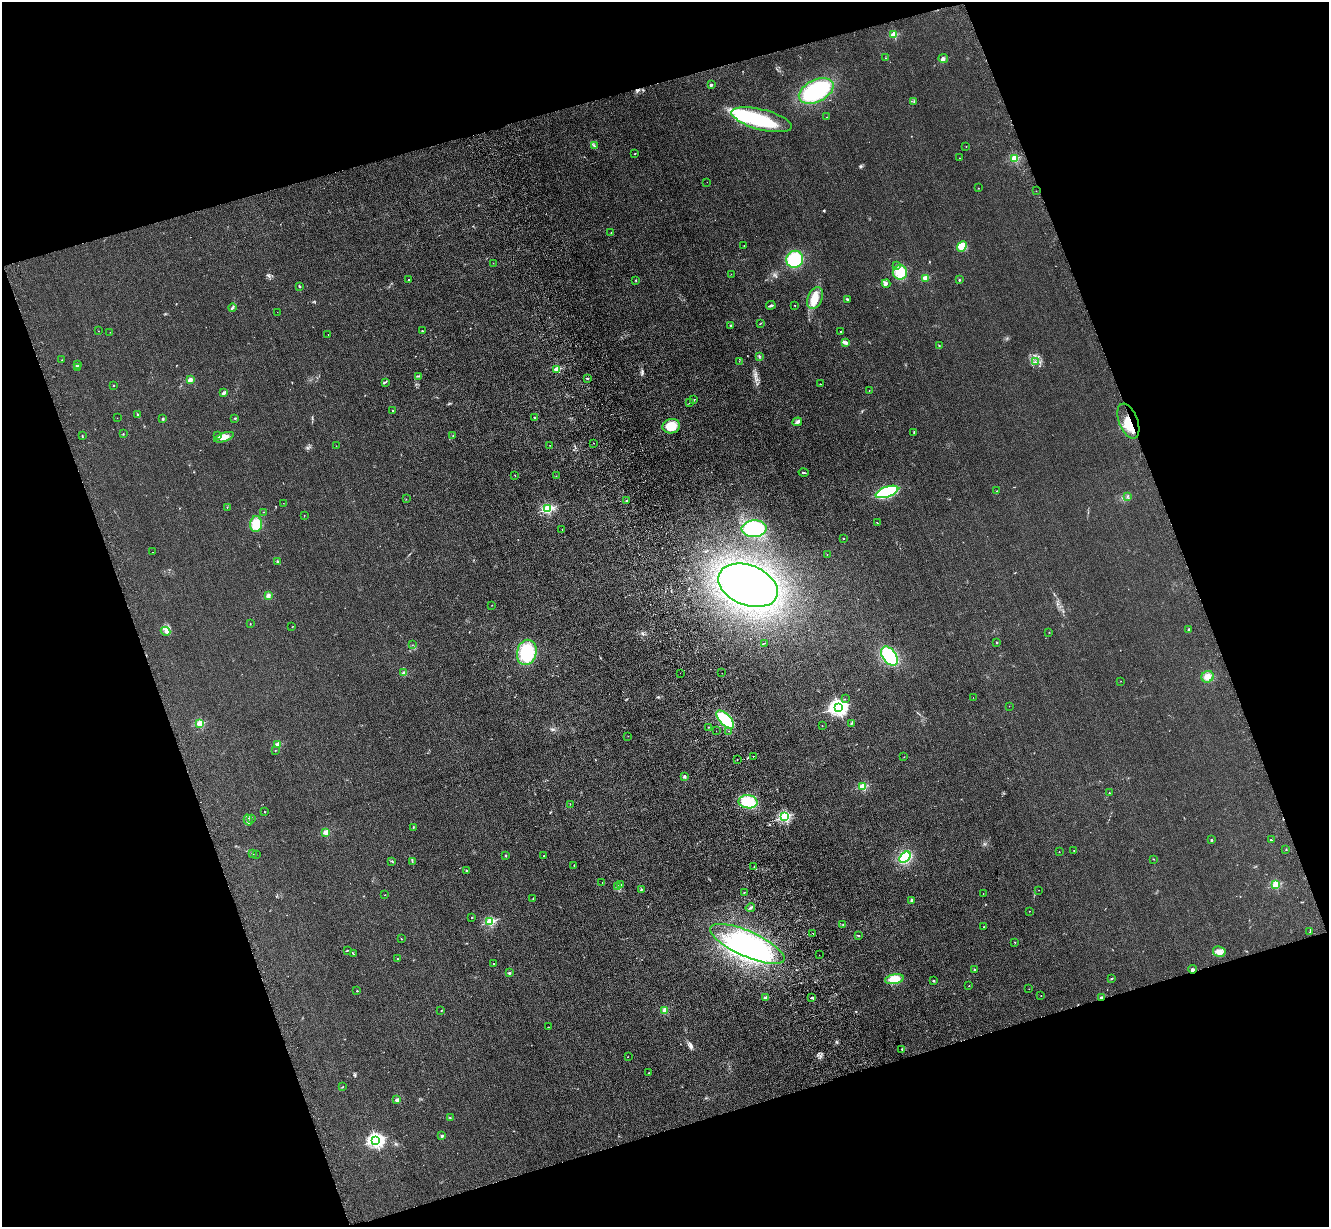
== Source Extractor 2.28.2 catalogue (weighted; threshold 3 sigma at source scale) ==
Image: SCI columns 116-5421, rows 198-5097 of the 5535 x 5417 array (HDU 1 of 3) = the unmasked area's bounding box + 8 px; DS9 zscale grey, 4 x 4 block average (1 PNG px = mean of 4 x 4 image px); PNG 1331 x 1229 px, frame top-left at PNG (2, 2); each listed source drawn as its Kron ellipse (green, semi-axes under 4 px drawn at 4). Shown black and unused: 38% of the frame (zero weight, under 3 of 4 exposures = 6% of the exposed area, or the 3 px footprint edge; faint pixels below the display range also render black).
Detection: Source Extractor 2.28.2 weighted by HDU 2 'WHT'. Background 0.0347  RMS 0.0061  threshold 0.0274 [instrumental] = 3 sigma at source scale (4.5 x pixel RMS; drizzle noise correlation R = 1.50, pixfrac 1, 0.05/0.05 arcsec/px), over >= 5 px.
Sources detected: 236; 9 inside a brighter object's white glare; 3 cosmic-ray / hot-pixel residue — neither listed nor drawn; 5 coinciding with a brighter row at this scale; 3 inside a brighter listed object's ellipse — not listed separately; the other 216 listed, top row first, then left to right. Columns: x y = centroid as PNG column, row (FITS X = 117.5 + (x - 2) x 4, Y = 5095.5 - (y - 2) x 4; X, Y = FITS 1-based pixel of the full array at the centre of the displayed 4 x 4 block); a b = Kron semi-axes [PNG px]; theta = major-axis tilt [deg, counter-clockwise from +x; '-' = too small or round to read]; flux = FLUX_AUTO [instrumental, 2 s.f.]
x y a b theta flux
894 34 2 2 - 180
885 58 2 2 - 0.81
943 58 5 3 - 6.6
711 85 2 2 - 26
816 91 18 11 26 280
914 101 2 2 - 2.4
827 117 2 2 - 0.93
762 120 31 10 -15 260
594 146 2 2 - 1.9
966 146 2 2 - 2.6
635 153 2 2 - 1.4
959 158 2 2 - 2.2
1014 159 2 2 - 250
707 182 2 2 - 0.54
978 188 2 2 - 1.2
1036 191 2 2 - 0.68
611 232 2 2 - 1.4
744 246 2 2 - 1.3
962 246 6 4 49 64
795 259 9 8 - 150
493 263 2 2 - 0.56
897 265 4 2 - 5.4
900 272 7 7 - 49
731 274 2 2 - 0.46
925 278 2 2 - 100
409 280 2 2 - 11
636 280 2 2 - 8.2
959 280 3 2 - 2.3
886 284 4 3 - 7.6
299 286 3 2 - 3.6
815 298 11 7 65 40
847 299 3 2 - 4.4
771 305 4 2 - 6.3
794 305 2 2 - 1.1
232 308 4 3 - 5.8
277 312 2 2 - 0.65
760 323 3 2 - 1.4
730 325 2 2 - 1.7
98 331 2 2 - 0.56
422 331 2 2 - 5.6
110 332 2 2 - 0.77
841 332 2 2 - 1.5
328 334 2 2 - 0.92
845 342 4 3 - 10
939 345 2 2 - 1.9
759 357 2 2 - 1.6
62 360 2 2 - 1.4
739 361 2 2 - 0.78
1035 362 2 2 - 1.4
77 364 2 2 - 1.9
77 368 3 2 - 2.9
557 369 2 2 - 140
419 376 2 2 - 1.8
587 379 3 2 - 4.5
190 380 2 2 - 77
385 382 4 2 - 3.6
820 384 2 2 - 2.1
113 385 2 2 - 1.8
869 391 2 2 - 1
224 392 4 2 - 11
694 400 2 2 - 1.9
689 403 2 2 - 1.1
392 410 2 2 - 3.9
138 414 3 2 - 2.4
534 417 2 2 - 2.6
117 418 2 2 - 0.84
235 418 2 2 - 10
163 419 2 2 - 11
1128 421 18 9 -69 69
797 422 5 3 - 7.9
671 426 9 7 11 66
914 432 3 2 - 3.2
123 434 2 2 - 2
217 435 2 2 - 1.1
453 435 2 2 - 1.4
82 436 3 2 - 2.4
224 437 10 4 19 23
593 443 2 2 - 1.2
550 445 2 2 - 0.82
336 446 2 2 - 0.98
803 472 5 2 - 4
515 475 2 2 - 0.78
556 476 2 2 - 0.86
997 491 2 2 - 2.9
887 492 12 5 19 220
1127 496 2 2 - 1.5
406 499 2 2 - 0.79
626 501 2 2 - 7.2
283 503 2 2 - 0.64
227 507 2 2 - 0.94
548 509 2 2 - 450
263 512 2 2 - 1.2
304 515 2 2 - 0.89
877 523 2 2 - 1.4
256 524 8 6 86 63
562 529 2 2 - 0.79
754 529 12 8 3 190
844 538 2 2 - 5.4
152 552 2 2 - 1.3
827 554 2 2 - 0.88
278 562 3 2 - 5.4
748 585 31 20 -21 730
268 596 2 2 - 74
492 605 2 2 - 0.74
250 624 2 2 - 1.8
292 627 2 2 - 0.65
1189 629 2 2 - 9.4
166 631 5 3 - 8.7
1049 632 2 2 - 0.64
764 643 2 2 - 1.3
996 643 2 2 - 2.5
412 645 2 2 - 0.91
527 652 13 9 77 160
889 656 11 6 -55 230
404 673 4 3 - 5.7
680 673 2 2 - 0.99
722 673 2 2 - 0.49
1208 677 6 5 - 19
1121 681 2 2 - 0.7
973 697 2 2 - 0.48
845 699 2 2 - 1.3
1009 706 2 2 - 0.81
839 707 3 3 - 1600
725 719 11 5 -45 130
200 723 2 2 - 190
852 723 4 2 - 3.2
822 726 2 2 - 1
709 727 2 2 - 0.99
716 731 2 2 - 0.73
729 731 2 2 - 1.8
628 736 2 2 - 0.88
278 745 2 2 - 100
275 750 2 2 - 4.1
753 757 2 2 - 2
904 757 2 2 - 0.63
737 760 2 2 - 1.9
684 777 2 2 - 2.5
863 786 2 2 - 210
1109 793 2 2 - 3.1
748 802 9 6 -8 84
570 804 2 2 - 1.4
264 811 2 2 - 1.1
785 817 2 2 - 520
251 818 2 2 - 3.1
248 820 6 2 -75 4.3
413 827 2 2 - 1.6
326 832 2 2 - 96
1212 840 2 2 - 3.7
1271 840 3 2 - 3.3
1286 849 2 2 - 1.2
1074 850 2 2 - 1.7
1059 852 2 2 - 1.7
253 854 3 2 - 1.6
256 854 2 2 - 0.71
505 855 2 2 - 12
544 856 2 2 - 1.5
905 857 6 4 47 120
1154 859 2 2 - 1.1
392 861 2 2 - 1.5
412 862 2 2 - 1.1
574 865 2 2 - 1.7
754 867 2 2 - 0.82
466 870 2 2 - 2.3
602 883 2 2 - 0.77
621 884 3 2 - 2.4
1276 885 2 2 - 230
617 886 4 2 - 3.2
641 889 2 2 - 2.6
1039 890 2 2 - 0.74
744 892 2 2 - 1.5
983 893 2 2 - 1
384 895 2 2 - 0.97
533 898 2 2 - 0.75
912 900 2 2 - 24
750 908 5 2 - 5.1
1029 911 2 2 - 1.5
472 918 2 2 - 1.3
490 922 2 2 - 310
843 924 2 2 - 1.2
984 927 2 2 - 1.2
1310 932 2 2 - 0.97
813 933 2 2 - 2.5
858 936 3 2 - 2.2
401 939 2 2 - 1.6
1015 942 2 2 - 1.1
747 944 40 12 -24 290
347 950 2 2 - 1.2
1219 951 6 5 - 18
353 954 2 2 - 1.6
819 955 2 2 - 0.56
397 958 2 2 - 1.3
494 963 2 2 - 3.5
974 969 3 2 - 2.1
1192 969 4 3 - 5.5
509 973 3 2 - 3.5
1112 978 3 2 - 2.3
894 979 9 5 11 50
933 981 2 2 - 2.7
969 986 2 2 - 0.99
1029 989 2 2 - 0.81
357 991 2 2 - 5.3
1041 996 2 2 - 1.1
766 998 2 2 - 47
812 998 3 2 - 3.7
1101 998 2 2 - 28
665 1010 3 2 - 4.6
441 1011 2 2 - 1.3
548 1027 2 2 - 0.83
902 1049 3 2 - 3.1
628 1057 2 2 - 0.73
649 1073 2 2 - 1.9
343 1087 2 2 - 1.2
397 1100 2 2 - 60
450 1118 2 2 - 1.4
442 1136 2 2 - 23
376 1140 3 2 - 1100
Overlapping masked pixels (flux is a lower limit): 2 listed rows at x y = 1128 421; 1101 998
Diffuse or blended objects may show on this block-average render without a row.